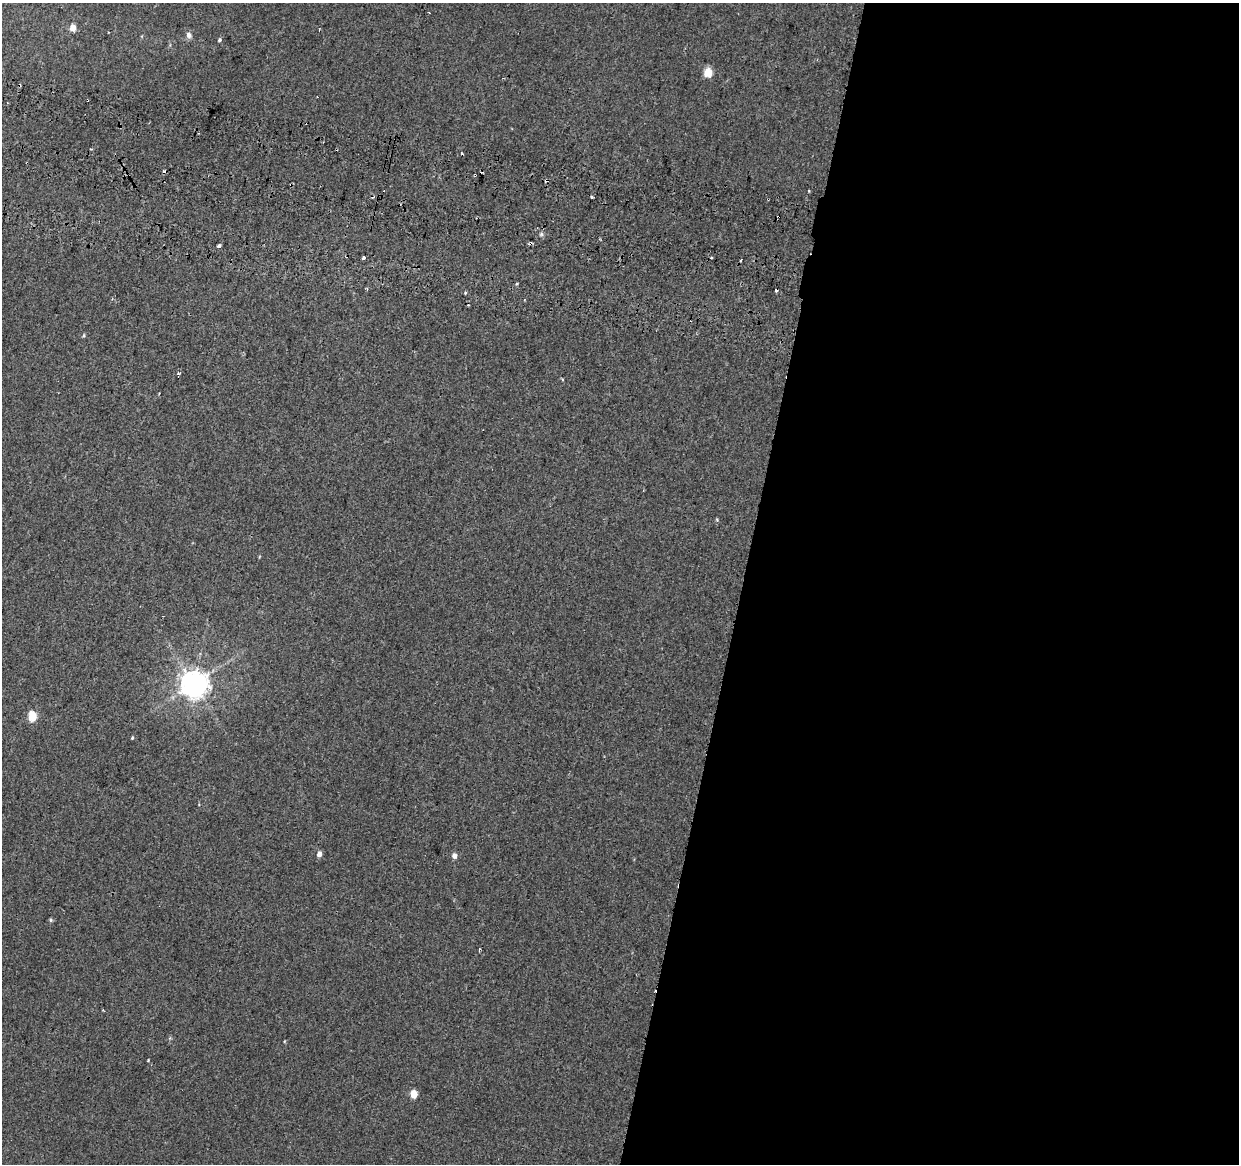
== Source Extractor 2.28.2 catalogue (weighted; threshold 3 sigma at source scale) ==
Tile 12 of 4 x 4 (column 4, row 3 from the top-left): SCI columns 3725-4961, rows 1444-2605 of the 4984 x 5270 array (HDU 1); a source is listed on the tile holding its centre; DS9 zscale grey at full resolution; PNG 1241 x 1166 px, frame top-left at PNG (2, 3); no overlay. Shown black and unused: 40% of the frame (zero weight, under 2 of 3 exposures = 3% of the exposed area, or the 3 px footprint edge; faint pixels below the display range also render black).
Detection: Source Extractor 2.28.2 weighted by HDU 2 'WHT'; one run over the whole footprint, this tile lists its part. Background 0.00417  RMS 0.0043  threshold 0.0193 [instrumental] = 3 sigma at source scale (4.5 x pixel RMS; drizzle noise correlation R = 1.50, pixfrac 1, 0.0396/0.0396 arcsec/px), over >= 5 px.
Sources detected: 32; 7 cosmic-ray / hot-pixel residue — not listed; the other 25 listed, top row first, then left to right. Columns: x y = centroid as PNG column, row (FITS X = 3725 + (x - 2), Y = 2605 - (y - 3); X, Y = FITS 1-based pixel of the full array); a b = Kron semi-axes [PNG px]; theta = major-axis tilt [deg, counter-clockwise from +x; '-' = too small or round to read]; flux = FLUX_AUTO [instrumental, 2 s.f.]
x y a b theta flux
73 28 5 4 - 5.5
189 35 8 7 - 1.7
219 40 5 4 - 0.64
708 72 5 5 - 14
19 85 3 3 - 0.59
462 154 3 2 - 0.86
592 197 3 3 - 0.6
530 243 5 3 - 0.7
219 246 4 3 - 3.5
711 257 3 2 - 0.65
363 258 3 3 - 4.7
741 260 3 3 - 4.1
83 336 6 4 82 0.56
178 374 5 3 - 1.5
562 379 3 3 - 0.43
717 520 5 3 - 0.42
194 684 8 8 - 550
32 716 5 5 - 18
132 738 4 4 - 0.46
319 854 5 5 - 2.4
454 856 6 5 - 2.1
51 920 6 4 -90 0.61
480 949 3 3 - 0.47
148 1060 3 2 - 0.31
414 1094 5 4 - 8.9
Overlapping masked pixels (flux is a lower limit): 2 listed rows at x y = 19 85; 530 243